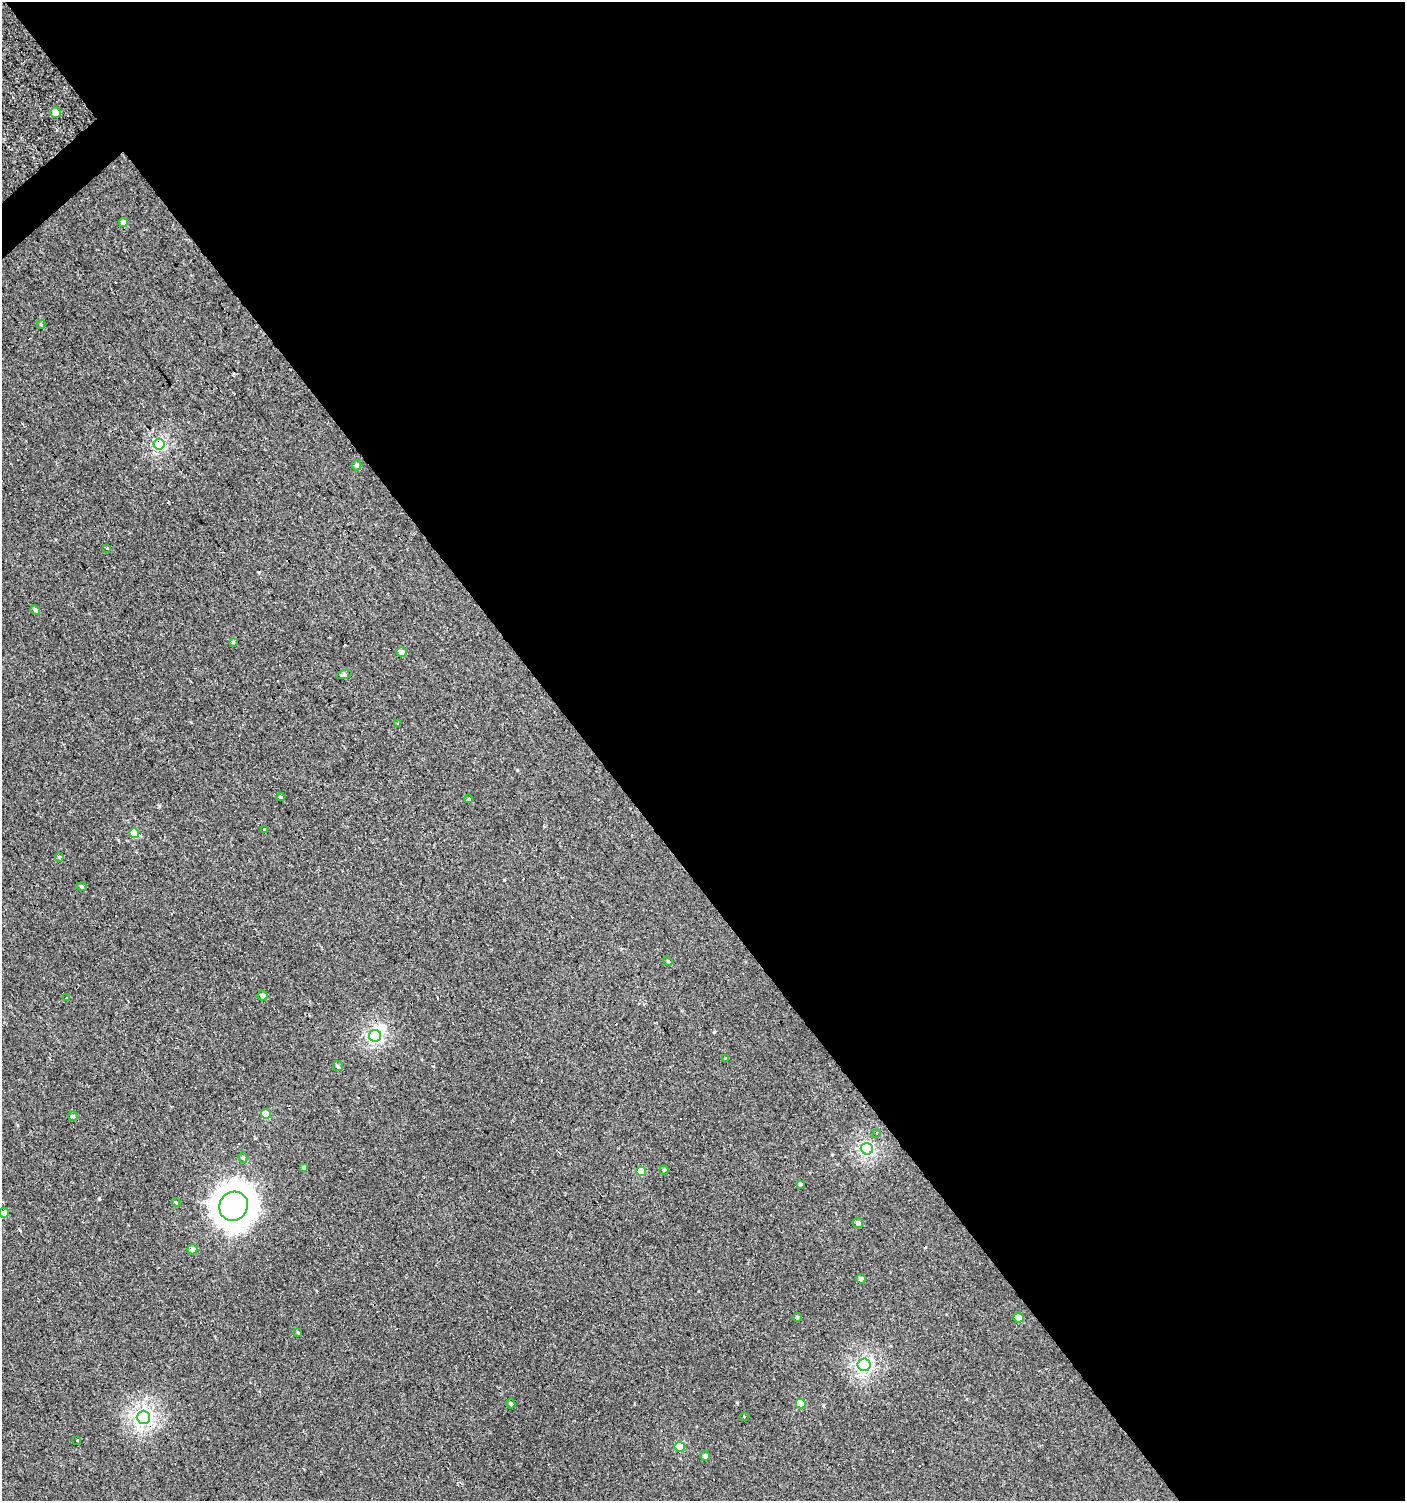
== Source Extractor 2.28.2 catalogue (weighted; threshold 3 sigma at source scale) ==
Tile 8 of 4 x 4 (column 4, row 2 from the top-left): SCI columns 4411-5813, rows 2998-4496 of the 5950 x 5995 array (HDU 1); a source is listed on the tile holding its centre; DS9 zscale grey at full resolution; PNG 1407 x 1503 px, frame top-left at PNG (2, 2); each listed source drawn as its Kron ellipse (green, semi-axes under 4 px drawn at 4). Shown black and unused: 58% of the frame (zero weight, under 2 of 3 exposures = <1% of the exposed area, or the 3 px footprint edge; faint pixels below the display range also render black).
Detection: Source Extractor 2.28.2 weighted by HDU 2 'WHT'; one run over the whole footprint, this tile lists its part. Background 0.0013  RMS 0.0039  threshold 0.0174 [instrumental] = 3 sigma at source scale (4.5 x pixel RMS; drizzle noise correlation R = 1.50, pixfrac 1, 0.0396/0.0396 arcsec/px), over >= 5 px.
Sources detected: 62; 1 inside a brighter object's white glare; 12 cosmic-ray / hot-pixel residue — neither listed nor drawn; the other 49 listed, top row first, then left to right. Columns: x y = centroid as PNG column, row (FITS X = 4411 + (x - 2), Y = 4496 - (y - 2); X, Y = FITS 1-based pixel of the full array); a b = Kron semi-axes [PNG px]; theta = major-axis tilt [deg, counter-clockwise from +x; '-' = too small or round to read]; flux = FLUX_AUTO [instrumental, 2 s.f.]
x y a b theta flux
55 113 5 5 - 2.9
123 223 4 4 - 2.6
41 325 4 4 - 0.42
159 444 5 5 - 44
357 465 5 4 - 1
107 549 3 3 - 0.67
35 610 5 4 - 0.58
233 642 3 3 - 0.45
401 652 5 5 - 1.6
344 674 7 4 16 0.73
397 724 3 3 - 4.3
280 797 4 3 - 0.48
469 799 4 3 - 0.29
264 830 3 3 - 9.5
134 833 5 4 - 8
59 857 4 4 - 0.43
82 887 5 3 - 0.45
668 961 5 4 - 0.45
263 995 5 5 - 0.97
66 998 3 2 - 1.1
375 1036 6 6 - 55
726 1059 4 4 - 0.46
338 1066 5 5 - 0.66
266 1114 5 4 - 9.5
73 1116 5 5 - 0.69
877 1134 3 3 - 0.79
867 1149 6 6 - 53
243 1158 5 4 - 0.66
304 1167 4 4 - 0.75
664 1170 4 4 - 0.46
641 1171 5 4 - 5.5
800 1184 3 3 - 0.55
176 1203 5 3 - 0.36
234 1206 15 14 - 580
4 1213 5 4 - 2.2
858 1223 5 5 - 1.2
192 1249 5 5 - 1.9
861 1279 5 4 - 0.76
797 1317 4 4 - 0.43
1019 1318 5 5 - 6
298 1333 3 3 - 0.36
864 1365 6 6 - 74
511 1403 5 4 - 0.53
801 1404 5 4 - 5.9
744 1416 3 3 - 1.3
143 1417 7 6 - 82
77 1440 3 3 - 1.2
680 1447 5 5 - 8.4
705 1456 5 4 - 1.3
Overlapping masked pixels (flux is a lower limit): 2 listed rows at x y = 159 444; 143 1417